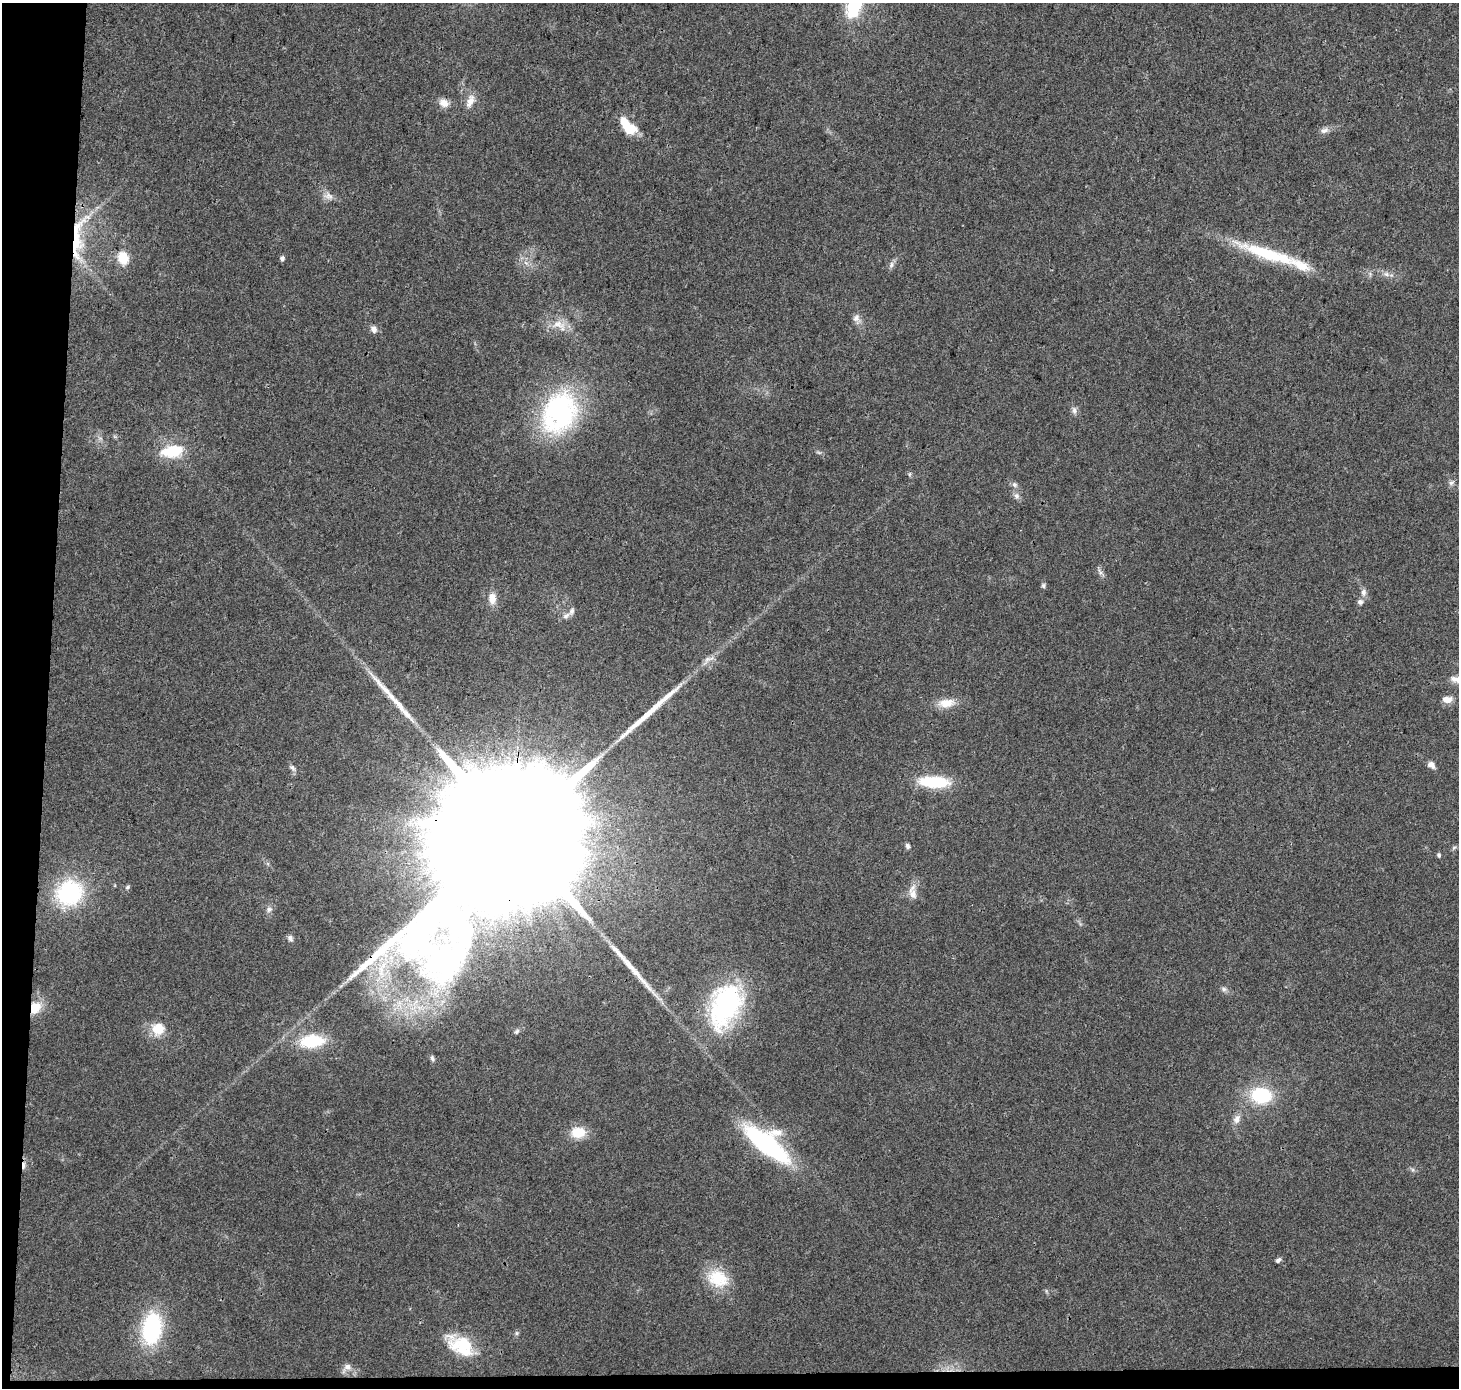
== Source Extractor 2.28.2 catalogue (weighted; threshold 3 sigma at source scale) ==
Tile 7 of 3 x 3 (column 1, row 3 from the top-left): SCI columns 9-1465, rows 237-1622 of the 4379 x 4623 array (HDU 1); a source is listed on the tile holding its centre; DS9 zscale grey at full resolution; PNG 1461 x 1390 px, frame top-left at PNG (2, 3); no overlay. Shown black and unused: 4% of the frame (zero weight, under 3 of 4 exposures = <1% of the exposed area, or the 3 px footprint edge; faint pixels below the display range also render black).
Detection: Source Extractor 2.28.2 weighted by HDU 2 'WHT'; one run over the whole footprint, this tile lists its part. Background 0.0348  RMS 0.0041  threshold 0.0185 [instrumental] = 3 sigma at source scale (4.5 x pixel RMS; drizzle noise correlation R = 1.50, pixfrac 1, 0.0396/0.0396 arcsec/px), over >= 5 px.
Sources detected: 69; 1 inside a brighter object's white glare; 1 cosmic-ray / hot-pixel residue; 3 long thin detections or spike segments (spike, bleed or trail) — not listed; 3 inside a brighter listed object's ellipse — not listed separately; the other 61 listed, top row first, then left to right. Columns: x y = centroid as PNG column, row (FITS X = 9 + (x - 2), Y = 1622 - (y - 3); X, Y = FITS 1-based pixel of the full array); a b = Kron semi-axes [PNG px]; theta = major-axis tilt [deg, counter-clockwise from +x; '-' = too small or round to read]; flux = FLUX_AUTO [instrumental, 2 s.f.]
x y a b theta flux
854 7 19 12 67 24
470 101 18 8 71 3.7
444 103 13 10 -24 3.4
624 121 12 8 -76 4.8
630 129 9 8 - 13
1324 130 11 7 18 2
328 196 13 10 -21 2.7
75 243 74 19 76 34
1269 254 86 14 -18 31
123 258 16 12 -73 8.1
282 258 5 5 - 1.3
891 265 10 6 72 1.4
1386 274 10 6 -10 1.8
856 318 11 9 59 2.1
558 324 23 11 -14 6.2
374 329 10 7 -63 2
1074 410 11 6 -84 1.5
559 412 54 40 63 67
172 451 22 12 9 17
909 474 6 4 88 0.62
1451 483 9 5 39 1.2
1014 484 8 6 -46 1.3
1016 496 9 8 - 1.7
1100 572 11 5 -66 1.4
1043 585 6 6 - 0.82
1363 592 11 7 90 1.9
492 598 15 10 89 4
1360 602 7 7 - 1.3
566 616 12 7 31 2
1458 680 20 9 -15 4.2
1447 699 13 8 1 3.1
946 703 22 11 7 6.5
1431 765 9 7 -37 2.2
292 768 11 6 -50 1.3
934 782 34 12 -3 20
512 833 77 31 83 60000
908 846 7 5 -67 1.1
1454 848 7 4 44 0.71
1439 855 6 5 - 0.75
127 887 6 5 - 0.69
69 893 26 24 30 42
913 894 15 10 -74 3.4
269 909 9 7 4 1.5
290 938 8 6 -59 1.3
1224 989 8 6 -16 1.2
725 1006 55 34 68 62
35 1008 15 12 59 7.8
158 1029 12 12 - 9.6
312 1041 27 14 4 19
432 1058 7 5 -70 0.97
1261 1095 18 13 -6 28
1237 1119 13 8 60 2.8
578 1132 18 13 4 8.2
767 1144 44 18 -39 71
1413 1170 6 4 -71 0.68
1278 1260 7 5 38 1.1
718 1278 29 22 -20 15
152 1329 29 18 82 45
516 1333 6 4 90 0.7
461 1346 31 21 -24 17
347 1367 14 9 42 2.7
Overlapping masked pixels (flux is a lower limit): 3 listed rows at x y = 75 243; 512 833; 35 1008
Isophote crosses this tile's border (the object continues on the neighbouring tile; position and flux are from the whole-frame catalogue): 2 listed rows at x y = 854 7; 1458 680